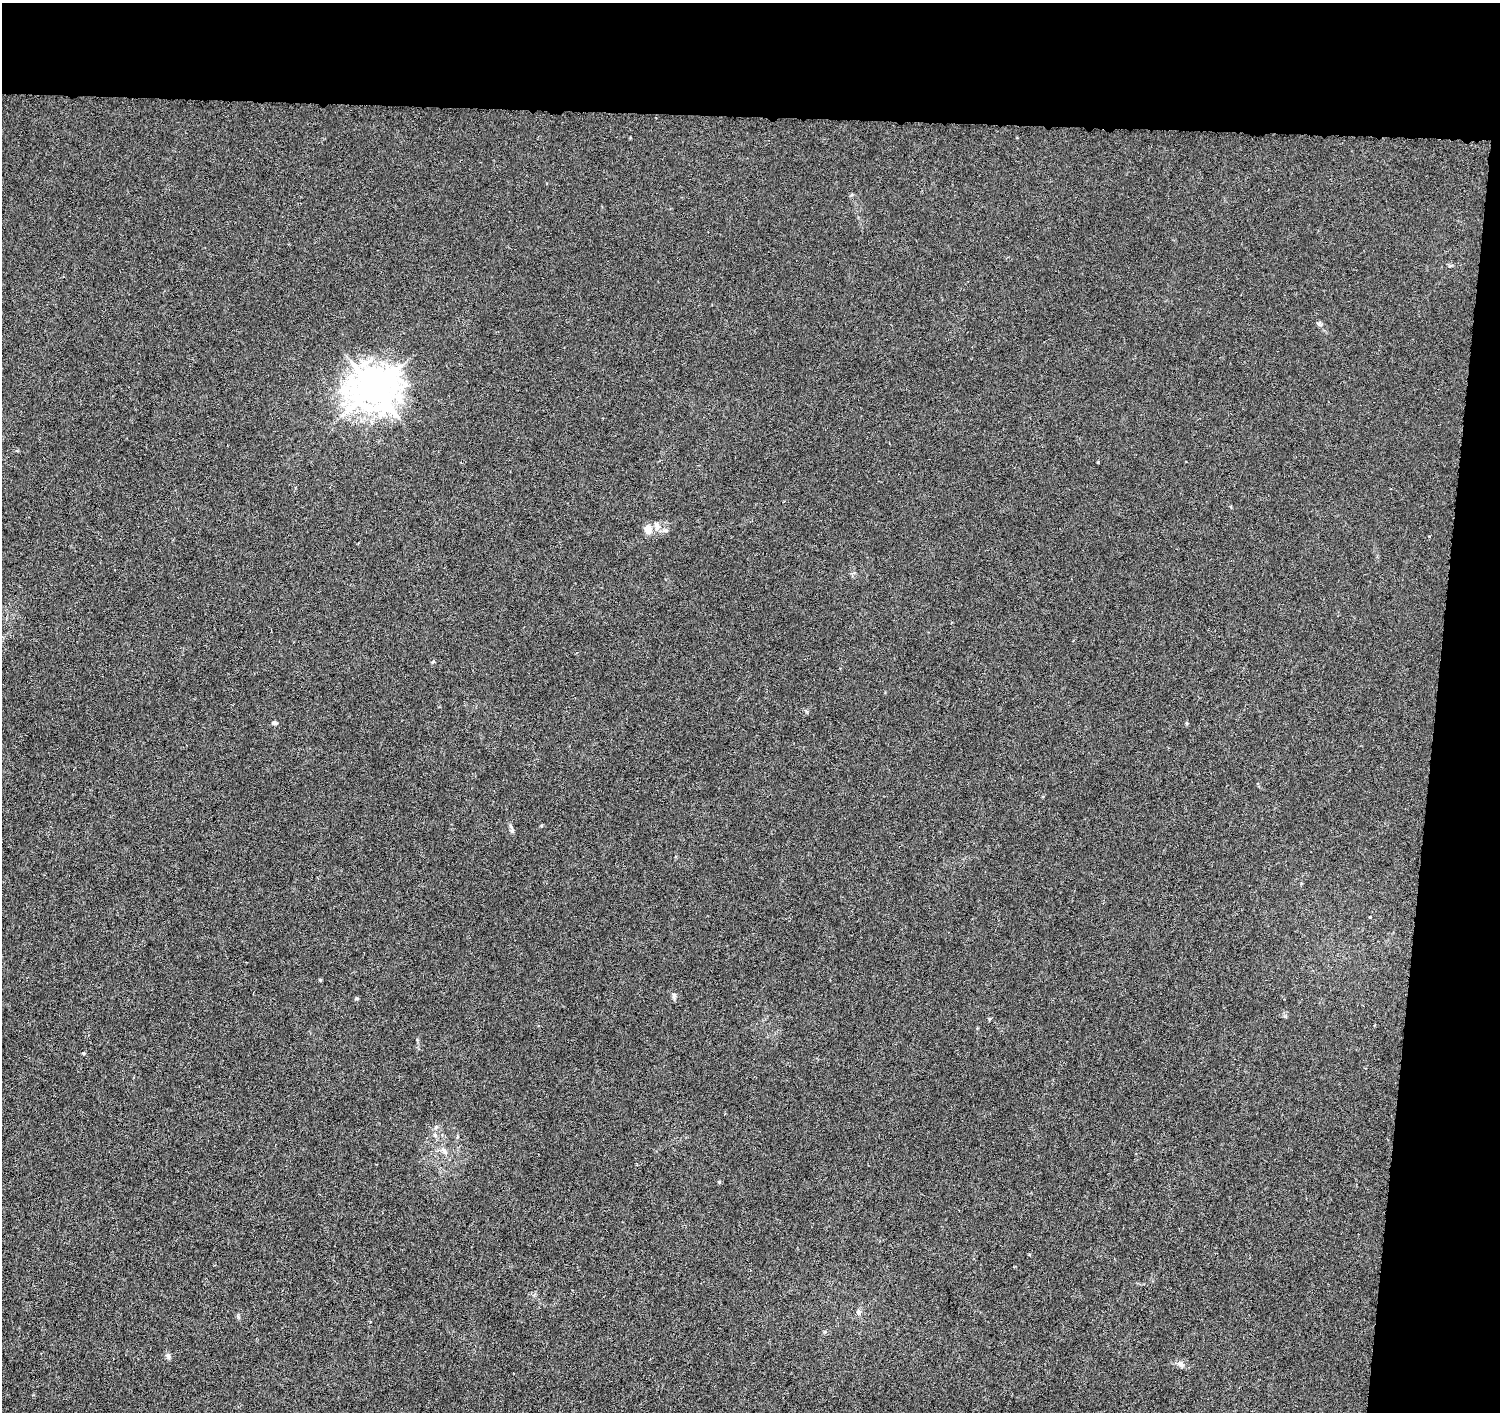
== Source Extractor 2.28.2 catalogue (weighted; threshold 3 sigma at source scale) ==
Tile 3 of 3 x 3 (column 3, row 1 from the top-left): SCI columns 3007-4504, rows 3102-4511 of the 4509 x 4744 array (HDU 1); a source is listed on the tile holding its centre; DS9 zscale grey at full resolution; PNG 1502 x 1414 px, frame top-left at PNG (2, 3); no overlay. Shown black and unused: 12% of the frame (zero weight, under 4 of 8 exposures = <1% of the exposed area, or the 3 px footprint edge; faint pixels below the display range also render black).
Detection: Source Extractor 2.28.2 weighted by HDU 2 'WHT'; one run over the whole footprint, this tile lists its part. Background -0.00214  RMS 0.0022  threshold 0.00903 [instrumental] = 3 sigma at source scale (4.09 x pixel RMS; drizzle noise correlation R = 1.36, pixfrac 0.8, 0.0396/0.0396 arcsec/px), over >= 5 px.
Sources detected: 18; all 18 listed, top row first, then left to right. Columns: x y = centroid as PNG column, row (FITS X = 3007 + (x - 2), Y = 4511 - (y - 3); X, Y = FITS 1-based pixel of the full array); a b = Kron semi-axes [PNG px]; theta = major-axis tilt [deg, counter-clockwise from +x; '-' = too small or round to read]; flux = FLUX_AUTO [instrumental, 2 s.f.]
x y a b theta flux
1319 323 7 5 30 0.38
374 389 15 13 12 520
657 526 12 8 -85 1.2
648 529 11 9 -69 1.6
433 661 6 3 21 0.22
274 723 6 5 - 0.44
512 829 13 5 -79 0.55
1370 917 4 2 - 0.14
320 980 5 3 - 0.2
673 996 9 4 -81 0.42
357 998 5 4 - 0.24
989 1019 5 3 - 0.19
435 1135 7 4 -46 0.4
444 1151 13 6 -52 0.92
719 1182 5 4 - 0.23
859 1312 7 7 - 0.62
168 1356 9 6 -67 0.56
1180 1364 11 7 -36 0.87
Unlisted compact peaks at least as high as the median listed source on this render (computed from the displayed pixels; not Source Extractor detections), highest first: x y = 807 712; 238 1316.